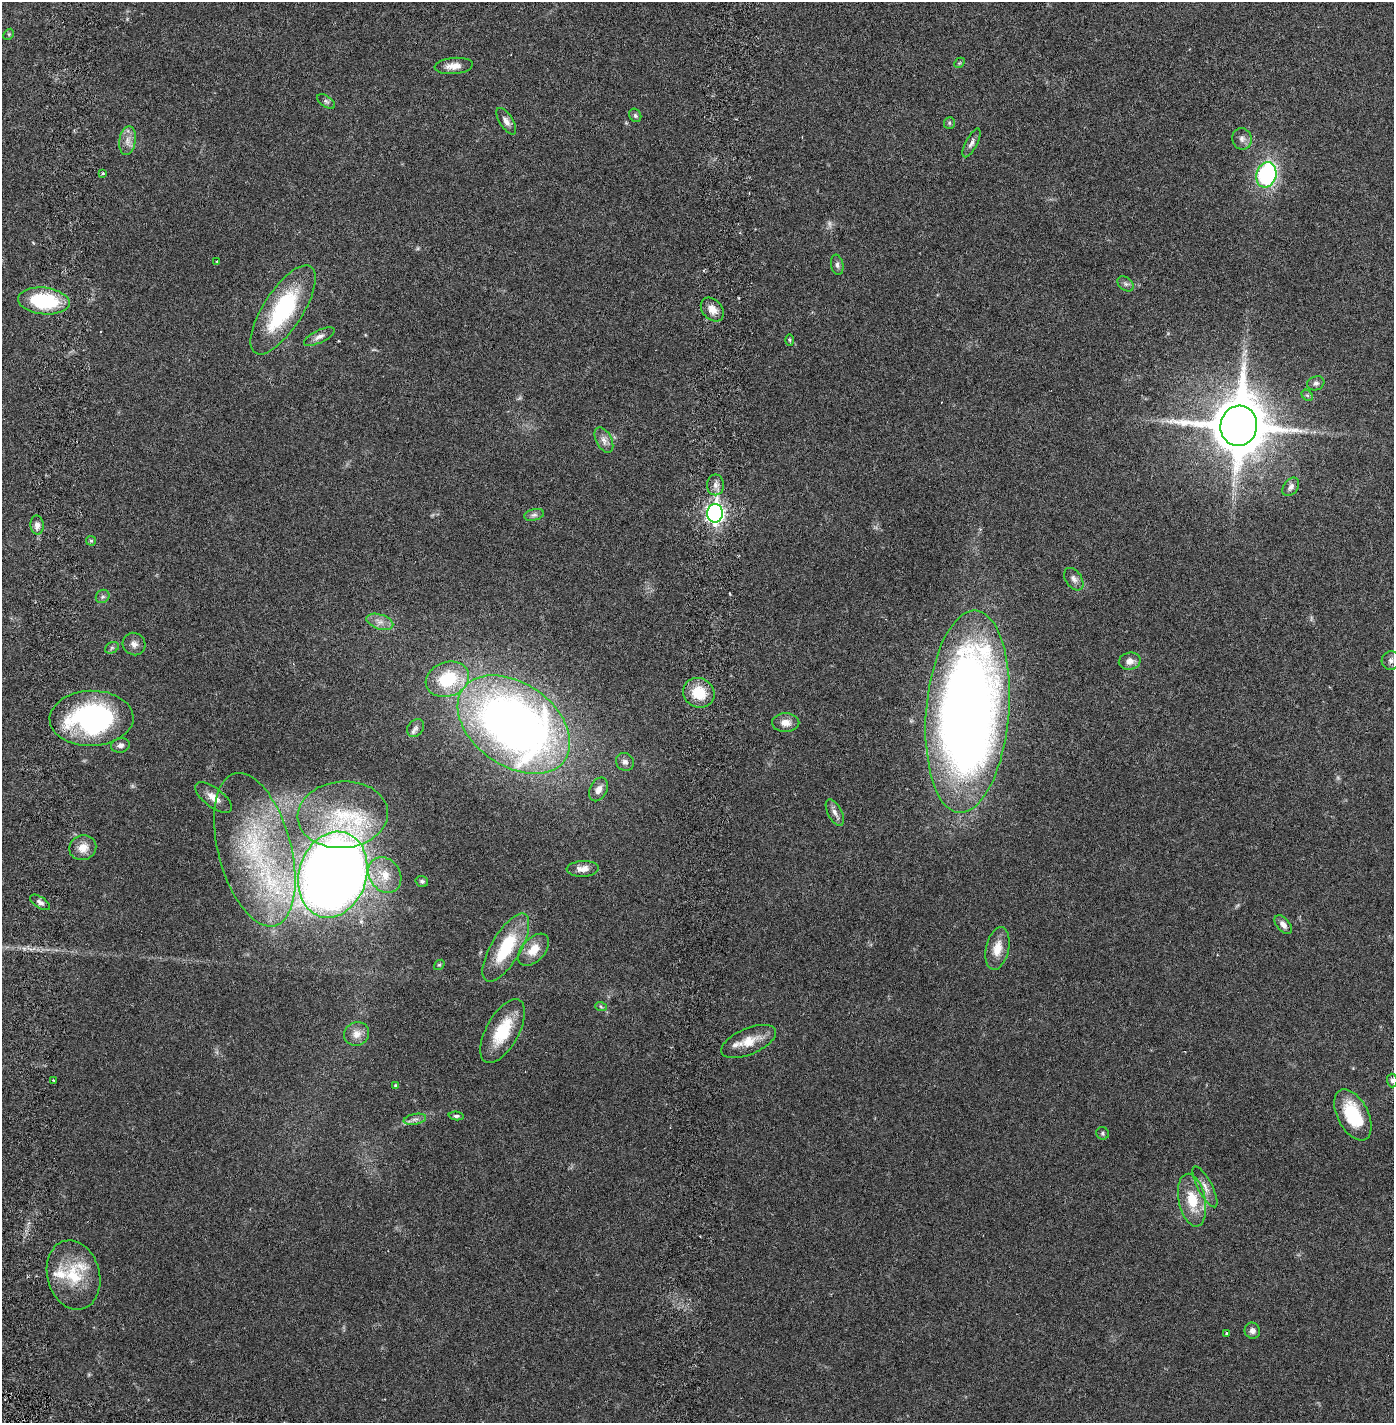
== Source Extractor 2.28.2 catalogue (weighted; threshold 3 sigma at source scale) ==
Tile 11 of 4 x 4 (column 3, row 3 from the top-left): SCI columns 2887-4278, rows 1509-2929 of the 5883 x 5855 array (HDU 1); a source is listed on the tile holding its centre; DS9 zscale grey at full resolution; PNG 1396 x 1425 px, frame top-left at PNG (2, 2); each listed source drawn as its Kron ellipse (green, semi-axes under 4 px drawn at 4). Shown black and unused: <1% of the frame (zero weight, under 2 of 6 exposures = <1% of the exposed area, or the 3 px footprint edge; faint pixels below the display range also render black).
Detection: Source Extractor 2.28.2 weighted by HDU 2 'WHT'; one run over the whole footprint, this tile lists its part. Background 0.0212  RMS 0.0033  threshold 0.0135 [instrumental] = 3 sigma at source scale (4.09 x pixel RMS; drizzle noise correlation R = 1.36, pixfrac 0.8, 0.05/0.05 arcsec/px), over >= 5 px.
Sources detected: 84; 3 too faint to see at this stretch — neither listed nor drawn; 3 inside a brighter listed object's ellipse — not listed separately; the other 78 listed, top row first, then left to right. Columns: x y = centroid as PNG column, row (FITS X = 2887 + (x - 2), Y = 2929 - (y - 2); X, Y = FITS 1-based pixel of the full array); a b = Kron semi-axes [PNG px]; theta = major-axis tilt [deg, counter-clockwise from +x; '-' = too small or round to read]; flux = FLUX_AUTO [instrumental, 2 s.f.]
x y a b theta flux
9 34 6 4 45 0.28
959 63 6 4 43 0.25
454 66 19 8 5 1.8
326 101 10 5 -34 0.54
635 115 7 5 -59 0.39
506 121 15 6 -57 1.1
949 123 6 5 - 0.32
1242 139 11 9 -71 1
127 140 14 8 81 1.5
972 143 16 6 63 0.86
103 173 4 3 - 0.23
1266 175 13 10 73 26
217 261 2 2 - 0.14
837 265 10 6 -80 0.64
1125 284 9 6 -40 0.59
44 301 26 13 -6 15
712 309 13 10 -48 1.7
283 310 51 19 57 20
319 337 17 6 25 1.1
790 340 6 4 -88 0.24
1316 383 9 7 18 0.68
1307 395 6 5 - 0.33
1239 426 20 18 78 1100
604 440 13 8 -62 1.2
715 485 10 8 -89 1.1
1291 487 10 7 53 0.83
715 513 9 7 90 78
534 515 10 5 13 0.64
37 525 9 6 -88 1
91 541 5 4 - 0.26
1074 579 12 8 -55 0.98
103 596 7 6 - 0.46
380 622 14 7 -17 1.4
134 644 12 11 - 1.1
112 648 7 5 30 0.4
1130 661 11 8 12 1.4
1391 661 9 9 - 0.83
447 679 22 17 19 10
699 693 16 14 -28 5.7
968 712 101 41 85 260
91 718 42 27 2 37
786 723 13 9 0 1.8
514 725 62 41 -35 160
416 728 10 7 46 0.76
120 745 9 7 12 0.81
625 762 9 8 - 0.8
599 789 12 8 63 1.4
214 798 22 9 -37 2.1
835 813 14 7 -63 1.1
343 815 45 33 4 15
83 848 13 12 - 2.4
255 850 79 36 -75 33
583 869 16 8 3 1.8
333 875 44 33 72 290
385 875 19 15 -55 3.9
422 881 6 5 - 0.48
40 902 11 5 -33 0.7
1283 924 11 6 -50 1.1
506 948 38 14 60 11
997 948 22 11 77 3.1
534 950 19 11 47 3.4
439 965 6 4 41 0.27
601 1007 6 3 -20 0.26
503 1031 35 16 61 8.2
357 1034 13 11 29 1.8
749 1041 29 13 23 3.8
53 1080 2 2 - 0.14
1392 1080 7 5 -88 0.49
396 1086 4 4 - 0.37
1353 1115 28 15 -63 10
456 1116 8 4 -5 0.41
415 1119 11 5 11 0.78
1103 1133 6 6 - 0.36
1205 1187 23 7 -62 1.6
1192 1200 27 13 -78 6.1
73 1275 35 26 -75 9.3
1252 1331 8 7 - 0.8
1226 1333 4 3 - 0.19